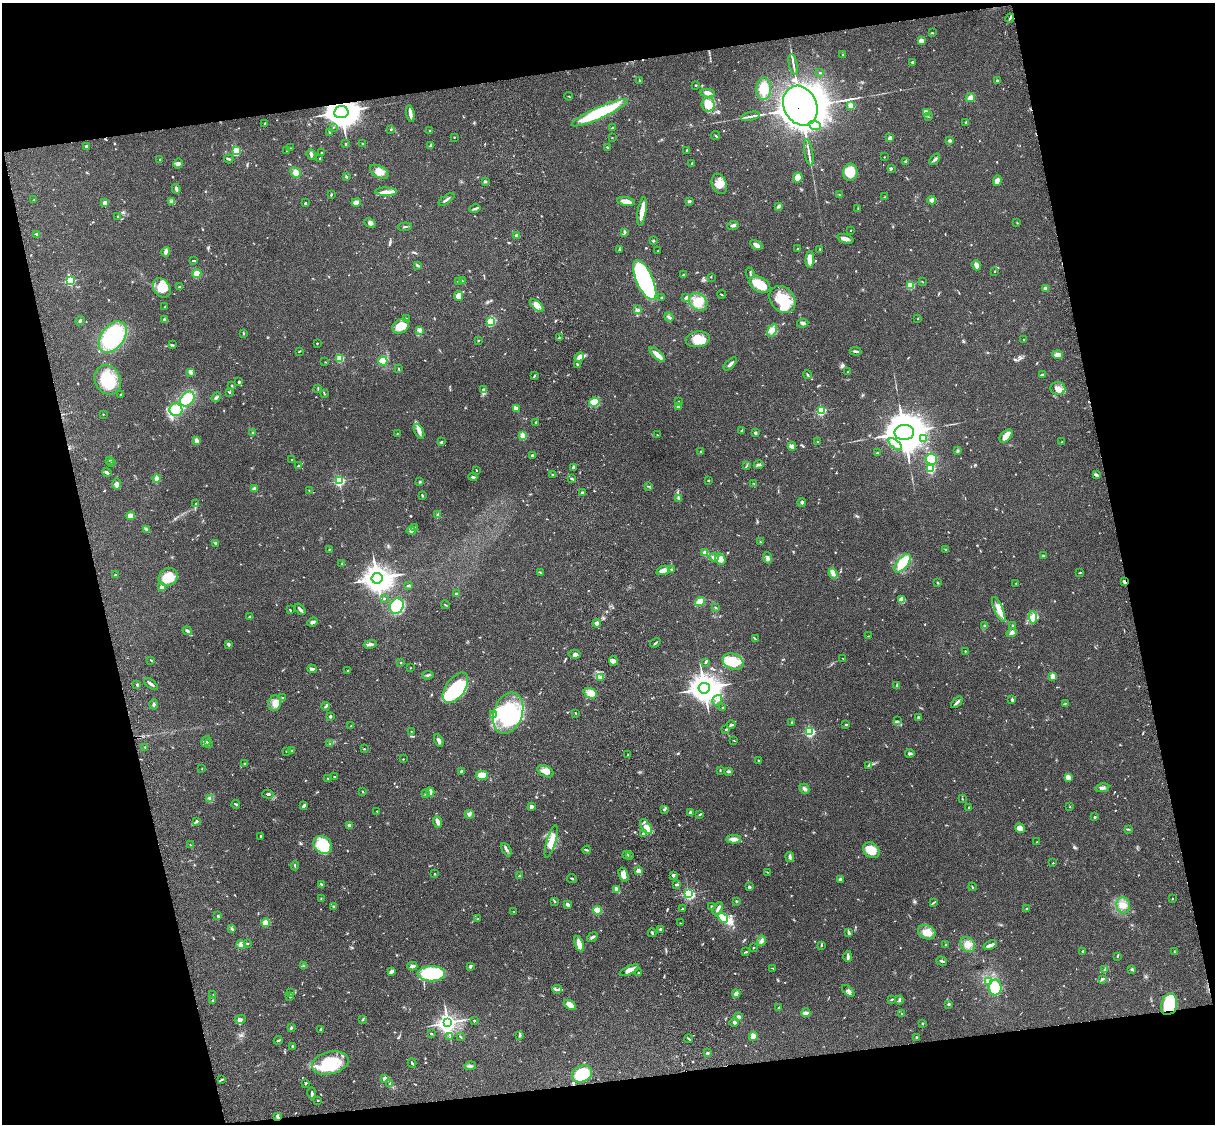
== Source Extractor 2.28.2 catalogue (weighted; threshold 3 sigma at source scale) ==
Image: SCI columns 120-4968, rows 278-4763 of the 5087 x 4928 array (HDU 1 of 3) = the unmasked area's bounding box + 8 px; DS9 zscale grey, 4 x 4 block average (1 PNG px = mean of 4 x 4 image px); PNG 1217 x 1126 px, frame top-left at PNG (2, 3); each listed source drawn as its Kron ellipse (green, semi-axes under 4 px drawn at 4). Shown black and unused: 25% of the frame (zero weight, under 3 of 4 exposures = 6% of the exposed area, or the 3 px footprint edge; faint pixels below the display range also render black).
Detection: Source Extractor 2.28.2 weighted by HDU 2 'WHT'. Background 0.0799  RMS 0.0058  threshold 0.0263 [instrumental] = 3 sigma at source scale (4.5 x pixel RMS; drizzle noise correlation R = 1.50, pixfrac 1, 0.05/0.05 arcsec/px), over >= 5 px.
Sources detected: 792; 13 inside a brighter object's white glare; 6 cosmic-ray / hot-pixel residue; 3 long thin detections or spike segments (spike, bleed or trail) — neither listed nor drawn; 7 coinciding with a brighter row at this scale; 40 inside a brighter listed object's ellipse — not listed separately; of the other 723, all 500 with FLUX_AUTO >= 1.62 (the completeness limit of this list) listed and drawn (223 fainter detections not listed), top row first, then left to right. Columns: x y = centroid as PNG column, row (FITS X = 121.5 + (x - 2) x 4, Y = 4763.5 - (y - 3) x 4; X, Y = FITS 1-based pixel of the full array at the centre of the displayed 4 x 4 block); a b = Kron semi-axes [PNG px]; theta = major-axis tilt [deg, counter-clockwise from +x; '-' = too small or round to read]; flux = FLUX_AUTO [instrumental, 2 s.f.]
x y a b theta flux
1010 18 5 2 - 4.8
932 33 3 2 - 2.8
921 41 2 2 - 39
843 55 2 2 - 2.8
912 62 3 3 - 5
793 65 10 2 -78 9.5
820 73 3 2 - 2.2
639 80 2 2 - 1.7
997 81 2 2 - 5.4
695 85 3 2 - 3.2
764 89 11 7 85 73
708 93 7 4 -4 17
569 96 4 2 - 2.2
970 98 5 3 - 20
708 104 7 6 - 29
851 105 2 2 - 74
800 106 20 16 -64 12000
341 112 7 6 - 4500
600 113 30 6 24 290
926 113 4 3 - 8.4
410 114 8 2 -79 18
750 116 10 2 13 12
928 117 2 2 - 1.9
965 122 2 2 - 3.2
265 123 2 2 - 1.9
815 125 6 4 -22 15
333 127 2 2 - 1.7
612 128 3 2 - 2.3
391 129 2 2 - 4.7
430 130 2 2 - 1.7
330 132 3 2 - 4
716 136 5 2 - 3.5
454 137 2 2 - 2
612 138 2 2 - 1.8
890 138 2 2 - 33
950 140 2 2 - 12
346 144 3 2 - 2.6
363 144 4 2 - 3.4
430 145 4 2 - 3.9
86 146 4 3 - 6.4
607 147 3 2 - 3.3
290 148 3 2 - 2.3
287 150 3 2 - 2.4
687 150 2 2 - 3.1
236 151 2 2 - 180
809 152 13 2 -79 13
322 153 2 2 - 1.9
311 154 5 3 - 8.1
884 157 2 2 - 2
320 158 3 2 - 2.2
229 159 5 2 - 6.1
935 159 6 3 48 8
160 160 2 2 - 4.1
906 161 4 2 - 4.9
178 163 5 4 - 10
692 163 3 2 - 2.5
891 168 3 2 - 2.9
295 172 5 4 - 21
379 172 10 5 -30 31
850 172 8 7 - 68
346 177 2 2 - 5.1
798 178 5 4 - 41
997 181 5 3 - 18
486 182 3 2 - 3.3
719 184 10 7 -69 36
176 189 5 2 - 11
386 192 11 4 -2 26
331 195 4 2 - 3.4
839 195 2 2 - 1.7
884 197 3 2 - 2.6
446 199 9 2 35 9.6
34 200 2 2 - 1.6
932 200 4 4 - 13
626 201 9 3 -9 23
689 201 4 2 - 4.2
171 202 4 3 - 7.4
356 202 5 4 - 16
105 203 2 2 - 48
305 203 2 2 - 3.3
779 206 4 3 - 5.1
475 209 5 2 - 8
858 209 3 2 - 2.3
642 212 14 3 81 39
118 216 3 2 - 2.1
370 223 6 3 -28 8.4
1017 223 2 2 - 2.1
733 225 6 3 9 7.4
405 227 7 2 4 4.4
851 230 2 2 - 1.6
625 232 4 3 - 4.1
36 234 2 2 - 3.6
516 235 3 3 - 6.3
845 239 8 3 -19 16
653 241 3 2 - 3.6
756 245 6 3 -29 15
798 249 4 2 - 4.2
820 249 2 2 - 4.1
619 250 4 2 - 3.2
658 251 3 2 - 2.1
166 252 5 3 - 14
810 259 8 4 87 45
194 261 4 2 - 3.6
418 265 3 2 - 5.6
976 265 5 4 - 15
995 271 2 2 - 1.8
750 273 5 2 - 4.2
197 274 4 4 - 24
683 275 2 2 - 5.2
711 277 2 2 - 1.8
645 280 21 8 -66 480
70 281 2 2 - 290
458 281 2 2 - 3.3
462 281 2 2 - 1.9
922 282 3 2 - 1.9
760 285 11 7 -30 86
910 285 2 2 - 170
180 287 3 2 - 3.4
162 288 10 8 -54 58
1045 288 4 2 - 3.9
721 294 4 2 - 2.5
459 296 5 4 - 27
662 297 2 2 - 4
686 298 4 2 - 7
782 299 15 11 -49 100
698 302 10 8 -40 48
537 306 8 4 -40 20
165 307 2 2 - 2.3
638 310 4 2 - 4
669 317 5 3 - 6.6
406 318 2 2 - 1.9
918 318 3 2 - 1.7
164 319 2 2 - 5
80 321 5 2 - 3.7
491 322 4 3 - 87
803 323 5 3 - 9
401 326 9 6 32 45
772 330 7 4 61 17
420 331 2 2 - 2.9
243 333 3 2 - 2.8
113 337 18 11 53 270
559 338 2 2 - 2.1
698 339 12 8 7 63
1024 339 2 2 - 2.1
478 340 2 2 - 2.6
317 343 2 2 - 2.8
173 345 2 2 - 2.8
299 351 3 2 - 2.6
856 351 6 2 -5 7.3
657 354 10 3 -42 27
1057 355 5 4 - 20
579 357 5 4 - 22
340 358 2 2 - 180
383 361 4 4 - 48
325 362 2 2 - 1.7
577 364 3 2 - 2.9
730 364 8 2 43 10
398 369 3 2 - 2.5
191 372 3 3 - 13
848 372 2 2 - 2.7
807 375 4 2 - 4.2
1042 375 3 2 - 4.8
534 376 4 2 - 3.4
108 380 15 12 -63 140
239 382 3 2 - 4.6
232 385 3 2 - 2.8
318 388 3 2 - 2.1
1058 388 7 6 - 22
483 390 3 3 - 7.7
229 392 4 2 - 3.2
324 393 3 2 - 2.5
121 394 2 2 - 2.1
216 397 5 2 - 5.6
187 399 8 6 47 97
594 402 5 4 - 53
679 402 2 2 - 4.2
678 406 4 2 - 15
516 409 4 2 - 30
176 410 6 6 - 110
821 410 2 2 - 290
103 414 2 2 - 1.8
536 422 2 2 - 1.8
419 431 8 4 -62 15
741 431 3 2 - 4.2
904 432 9 7 3 11000
253 433 2 2 - 3.2
755 433 3 2 - 7
397 434 2 2 - 1.7
657 435 2 2 - 2.4
523 436 2 2 - 160
1006 436 8 5 49 29
924 439 4 2 - 6.3
196 441 4 2 - 16
441 442 2 2 - 4.4
817 442 2 2 - 1.7
1062 442 2 2 - 1.7
895 444 8 3 -41 14
792 446 4 3 - 15
958 450 3 2 - 2.9
701 452 3 3 - 4.7
877 453 2 2 - 1.8
533 455 4 2 - 6.2
931 459 6 5 - 89
110 460 3 2 - 2.4
292 460 2 2 - 4.8
111 463 2 2 - 2.6
298 465 3 2 - 3.3
759 465 5 2 - 5.5
746 466 3 2 - 2.9
573 467 2 2 - 5.4
931 469 2 2 - 240
477 470 2 2 - 2.6
107 472 5 2 - 10
553 475 3 2 - 3.5
1096 475 3 2 - 11
473 477 4 2 - 6.9
157 479 4 3 - 20
572 479 3 2 - 2.1
708 480 2 2 - 2.4
339 481 2 2 - 480
420 482 3 2 - 2.4
754 483 2 2 - 2.1
117 484 6 4 -90 13
649 486 3 2 - 2.5
254 489 2 2 - 20
309 490 3 2 - 1.9
582 492 3 2 - 3.8
422 495 4 2 - 3.4
679 498 3 2 - 2.3
802 502 4 2 - 6.8
195 504 3 2 - 2
438 514 4 2 - 4.4
131 516 4 3 - 26
415 528 3 2 - 4.1
147 530 3 3 - 5.9
411 531 4 3 - 9.1
760 542 2 2 - 2
215 543 3 3 - 5.8
329 549 3 2 - 2.3
946 549 2 2 - 3.3
705 553 2 2 - 81
1044 556 2 2 - 1.7
714 557 4 3 - 14
767 558 6 3 -78 10
720 559 5 5 - 31
903 563 11 5 50 120
342 564 3 2 - 2.4
672 569 3 2 - 4.2
663 570 7 4 19 16
540 572 3 2 - 1.8
1080 573 3 2 - 2
833 574 5 4 - 12
115 575 2 2 - 4.3
168 577 10 8 36 91
377 578 6 5 - 3900
1124 581 4 2 - 6.7
937 582 3 2 - 2.3
1016 583 2 2 - 1.9
409 586 3 2 - 5
162 587 4 3 - 10
456 593 3 2 - 5.2
384 598 2 2 - 1.8
902 600 4 4 - 28
700 601 5 3 - 60
445 605 4 2 - 2.3
397 606 8 6 65 240
715 607 2 2 - 2.4
300 609 6 2 -51 12
999 609 13 3 -66 35
290 610 3 2 - 2.2
250 617 4 3 - 6.9
1033 617 6 3 -82 14
313 622 5 3 - 9.2
597 623 4 3 - 14
985 626 2 2 - 3.1
1013 626 2 2 - 2.7
187 631 5 2 - 6.9
1012 633 5 4 - 11
868 636 3 2 - 1.7
755 639 3 2 - 3.1
655 643 5 2 - 4.2
229 644 4 2 - 4.9
370 644 6 3 13 13
965 651 2 2 - 5.1
575 654 6 4 -9 11
843 658 3 2 - 1.7
151 660 3 2 - 2.6
613 661 5 3 - 8.9
733 661 11 7 -23 95
705 662 3 2 - 4.2
400 663 2 2 - 2
410 668 2 2 - 1.8
312 669 5 3 - 9.8
347 671 2 2 - 2.8
428 675 6 2 7 5.2
1053 676 2 2 - 88
600 678 3 2 - 3.2
151 684 8 2 -39 8.8
137 685 4 2 - 4.5
897 686 4 2 - 7.1
455 688 17 9 54 160
704 688 5 5 - 5000
590 693 7 5 -22 20
282 698 3 2 - 2.1
717 700 5 3 - 8.7
1012 700 3 3 - 4.5
957 702 7 3 44 8.8
275 703 8 6 77 26
1065 703 2 2 - 2.1
154 704 5 3 - 5.3
325 706 4 2 - 5.4
723 708 2 2 - 3.9
508 713 21 14 72 230
576 713 2 2 - 2.4
493 714 3 3 - 6.2
330 716 2 2 - 18
918 717 3 2 - 4.6
898 721 2 2 - 2.1
792 722 3 2 - 2.2
846 724 2 2 - 7.3
731 725 4 3 - 7.2
351 726 2 2 - 2.1
726 729 2 2 - 4.5
411 731 2 2 - 2
810 732 2 2 - 470
206 741 5 2 - 4.7
439 741 6 3 -63 10
734 741 3 2 - 1.8
208 743 4 2 - 3.8
330 743 4 2 - 2.3
145 747 2 2 - 2.1
364 749 2 2 - 3.3
292 750 2 2 - 2.5
286 751 2 2 - 2.4
910 753 4 2 - 7.6
628 755 2 2 - 3
403 759 2 2 - 2.1
758 761 3 2 - 2.9
245 764 2 2 - 2
868 766 4 2 - 2.3
202 769 2 2 - 1.6
720 770 3 2 - 2.3
461 771 3 2 - 4
545 771 8 5 -26 24
728 771 3 2 - 4.2
482 775 6 4 0 39
335 776 3 2 - 1.7
1068 777 4 3 - 17
328 778 3 2 - 2.3
1102 788 7 3 9 9.4
804 789 5 3 - 9.2
363 791 3 2 - 1.8
430 792 5 3 - 15
425 793 2 2 - 2.8
268 794 6 2 -2 4.8
210 798 3 2 - 3.8
962 799 2 2 - 2
236 804 4 2 - 4.2
304 806 3 2 - 10
531 806 4 3 - 7.7
1070 807 2 2 - 1.6
969 808 3 2 - 2.5
665 809 4 2 - 4.8
377 811 2 2 - 2
690 813 2 2 - 38
469 814 4 4 - 9.5
700 814 2 2 - 2
1095 817 2 2 - 4
197 822 3 2 - 3.9
437 822 6 3 -67 20
349 825 2 2 - 32
646 827 8 4 -57 22
1020 828 5 4 - 23
1128 829 3 2 - 2.6
643 834 2 2 - 9.6
261 836 2 2 - 5.1
734 839 7 3 2 17
551 842 17 4 74 42
1037 842 2 2 - 1.9
191 845 4 2 - 1.8
323 845 10 8 -40 110
506 850 7 2 -63 9.7
587 850 4 2 - 4.2
871 850 9 7 -40 57
627 854 2 2 - 2.1
629 856 3 2 - 2.9
790 857 5 2 - 10
1053 863 2 2 - 2.5
295 866 5 2 - 2.7
638 871 2 2 - 83
768 872 3 2 - 2
435 874 2 2 - 2
624 875 7 4 -72 22
673 875 3 3 - 5.1
519 876 2 2 - 6
572 878 5 2 - 3.1
840 880 4 3 - 7.7
321 884 4 2 - 2.9
677 884 3 2 - 6.3
749 887 2 2 - 18
972 887 4 2 - 2.4
617 890 4 2 - 23
689 894 3 2 - 630
321 898 2 2 - 1.7
1172 899 2 2 - 2
554 901 3 2 - 2.7
736 901 2 2 - 2.6
933 903 2 2 - 2.3
568 905 3 2 - 9.8
1123 905 8 6 -77 26
333 907 3 2 - 4.5
711 907 2 2 - 1.7
683 909 2 2 - 1.6
718 909 7 2 60 11
1026 909 3 2 - 2.8
597 910 4 4 - 47
514 911 2 2 - 6
218 915 3 2 - 2.4
723 918 5 4 - 53
478 919 2 2 - 2.7
265 923 4 3 - 51
680 923 2 2 - 2
232 928 4 2 - 4.7
661 929 2 2 - 30
927 932 9 7 -24 32
652 933 4 2 - 4.3
849 933 4 3 - 4.8
592 937 6 3 37 6.5
762 941 5 3 - 9
247 943 3 2 - 2.6
241 944 4 4 - 20
579 944 8 3 -69 37
967 944 8 6 -52 27
821 945 3 2 - 2.8
945 945 2 2 - 2.8
990 945 7 2 20 18
753 948 2 2 - 2.8
1083 951 2 2 - 7.3
746 952 4 2 - 3.7
1174 952 3 2 - 1.7
848 956 6 3 -89 8
1117 956 2 2 - 2.7
942 961 5 2 - 6.2
303 966 2 2 - 1.9
412 966 5 2 - 15
470 966 3 3 - 5.4
773 968 3 2 - 1.7
1105 969 3 3 - 5.8
629 970 10 4 25 26
1132 970 2 2 - 1.8
391 972 3 2 - 14
639 973 3 2 - 4.2
431 974 13 7 -1 250
1102 979 3 3 - 4.6
988 981 3 3 - 14
995 987 8 6 89 110
557 989 5 2 - 6
848 991 7 3 -44 8.7
291 993 2 2 - 3.3
213 994 2 2 - 1.6
736 994 4 3 - 14
290 997 3 2 - 4.7
213 1000 3 2 - 2.7
892 1000 3 2 - 3.3
899 1000 4 2 - 5.2
949 1004 3 2 - 3.3
1169 1004 11 8 73 200
570 1005 7 4 -33 33
779 1007 3 2 - 3.3
806 1013 5 2 - 18
902 1014 3 2 - 2.8
739 1017 3 3 - 17
241 1019 5 2 - 6.2
362 1020 3 2 - 2.6
474 1021 3 2 - 2.5
734 1022 4 3 - 5.7
448 1023 4 3 - 1900
922 1023 2 2 - 2.3
291 1028 3 2 - 4.4
320 1029 3 2 - 4.4
431 1034 2 2 - 3.7
450 1036 3 2 - 1.6
519 1036 4 2 - 3.7
753 1036 4 4 - 18
460 1037 4 2 - 2.7
917 1038 4 2 - 4.1
689 1039 4 2 - 3.7
278 1040 4 2 - 3.6
293 1046 2 2 - 4.6
707 1053 3 2 - 3.7
330 1063 19 11 14 140
412 1063 4 2 - 6.1
470 1066 6 2 8 6.1
582 1074 10 8 27 160
385 1079 2 2 - 63
221 1080 4 2 - 3
305 1084 2 2 - 4
390 1084 3 2 - 2.3
312 1093 6 3 -89 6.7
318 1100 2 2 - 2.1
278 1117 3 3 - 5.3
Overlapping masked pixels (flux is a lower limit): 5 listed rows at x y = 800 106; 341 112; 1124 581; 1169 1004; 278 1117
Diffuse or blended objects may show on this block-average render without a row.